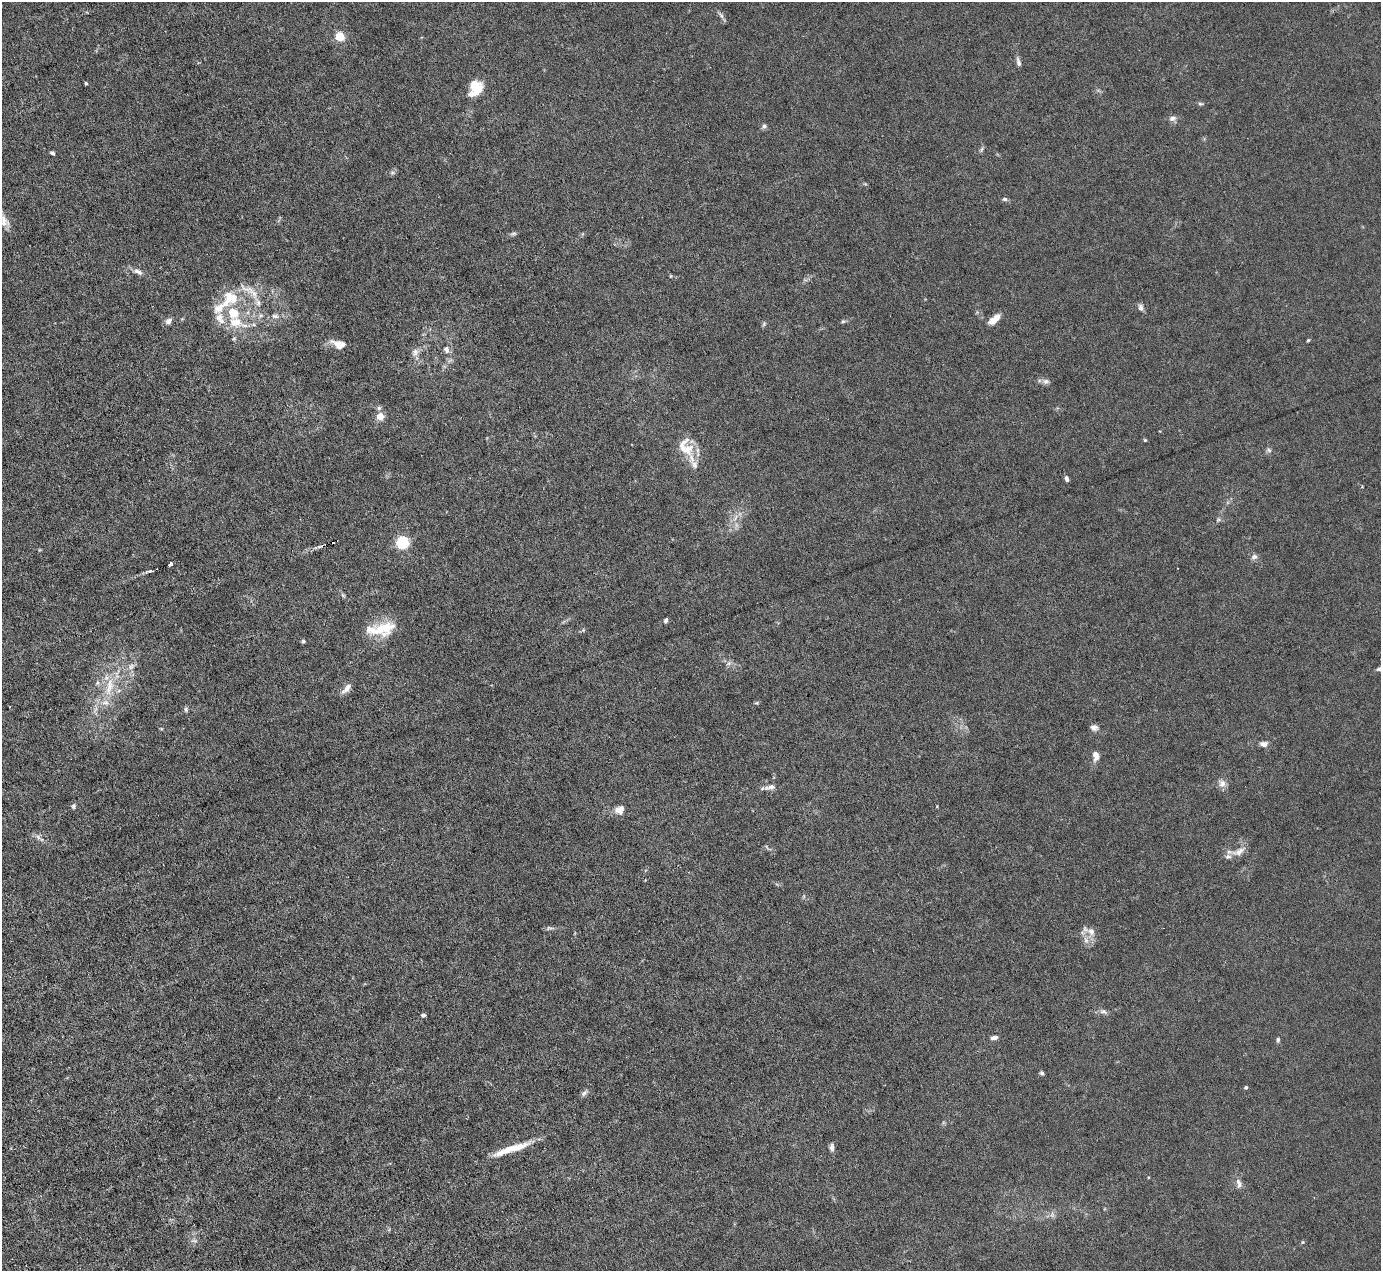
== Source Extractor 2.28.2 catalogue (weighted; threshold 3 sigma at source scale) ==
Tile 7 of 4 x 4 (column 3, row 2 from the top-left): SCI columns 2759-4137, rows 2816-4084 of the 5516 x 5500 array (HDU 1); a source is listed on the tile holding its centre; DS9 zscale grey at full resolution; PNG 1383 x 1273 px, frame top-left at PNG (2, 2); no overlay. Shown black and unused: <1% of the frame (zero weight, under 3 of 6 exposures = <1% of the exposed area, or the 3 px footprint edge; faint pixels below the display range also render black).
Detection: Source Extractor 2.28.2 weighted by HDU 2 'WHT'; one run over the whole footprint, this tile lists its part. Background 0.0209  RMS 0.0027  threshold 0.0112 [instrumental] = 3 sigma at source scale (4.09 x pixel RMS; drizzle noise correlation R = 1.36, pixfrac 0.8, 0.05/0.05 arcsec/px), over >= 5 px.
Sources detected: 94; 1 too faint to see at this stretch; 1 cosmic-ray / hot-pixel residue — not listed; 13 inside a brighter listed object's ellipse — not listed separately; the other 79 listed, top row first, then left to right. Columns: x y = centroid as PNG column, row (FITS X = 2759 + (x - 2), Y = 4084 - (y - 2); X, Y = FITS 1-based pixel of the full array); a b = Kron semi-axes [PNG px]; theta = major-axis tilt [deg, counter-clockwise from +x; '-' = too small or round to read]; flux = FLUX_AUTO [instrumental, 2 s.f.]
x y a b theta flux
721 15 12 5 -56 0.79
340 37 5 5 - 11
1018 62 13 5 -75 0.92
86 83 4 3 - 0.29
474 84 24 13 69 4.6
1200 104 7 4 3 0.44
1172 118 9 7 25 1.1
764 126 7 6 - 0.69
52 153 5 3 - 0.51
392 173 8 4 -8 0.46
1005 199 6 5 - 0.52
4 219 15 10 -44 2
513 234 9 5 13 0.54
138 272 14 7 -26 1.4
671 276 5 3 - 0.22
250 291 36 9 -33 4
229 298 20 11 -83 4.9
219 308 18 12 43 3.3
1141 308 9 6 -77 1
275 316 10 6 -8 1.1
994 319 15 7 40 2.7
168 321 9 7 39 1.1
843 321 6 5 - 0.41
235 322 20 15 0 6
764 324 7 5 69 0.46
234 339 5 4 - 0.37
1308 340 4 3 - 0.28
338 344 18 9 -18 2.6
446 349 10 7 -65 1.3
415 352 12 9 59 1.5
1046 381 10 7 -5 0.93
379 408 6 6 - 0.57
380 416 5 5 - 5
1145 440 4 4 - 0.28
685 449 24 14 -12 5.2
1269 450 7 5 -24 0.58
694 465 13 8 -62 1.4
1066 479 7 4 -76 0.68
735 518 10 4 60 1
1218 520 7 4 45 0.48
402 542 6 6 - 32
320 546 10 3 15 0.65
1254 557 8 7 - 0.98
170 564 4 3 - 1
150 571 10 4 10 0.71
666 620 6 4 53 0.62
385 628 32 18 13 7.8
583 630 5 5 - 0.34
303 641 4 4 - 0.44
729 663 6 5 - 0.65
131 666 10 7 46 1.3
97 683 6 6 - 0.57
109 686 31 10 79 6.6
347 688 17 6 50 1.5
757 703 6 4 7 0.35
186 709 6 6 - 0.59
1094 728 9 7 -17 1.1
1264 744 10 7 -2 1.2
1096 755 10 6 -87 1.9
1222 783 12 9 -56 1.5
770 787 16 7 13 1.5
73 806 6 6 - 0.59
619 810 12 11 - 2
38 837 10 5 -37 0.92
1239 851 20 9 24 2.3
550 928 13 4 -2 0.64
1091 931 13 10 -70 2.1
1104 1012 9 5 -12 0.84
423 1015 6 4 -10 0.43
994 1038 8 5 9 1
1278 1040 7 4 83 0.52
1042 1073 5 4 - 0.53
1246 1087 4 4 - 0.39
584 1093 10 6 41 0.77
832 1147 10 6 -88 0.84
514 1148 45 7 18 6.7
1239 1183 15 7 -74 1.3
1052 1215 9 7 89 0.94
1303 1242 5 4 - 0.31